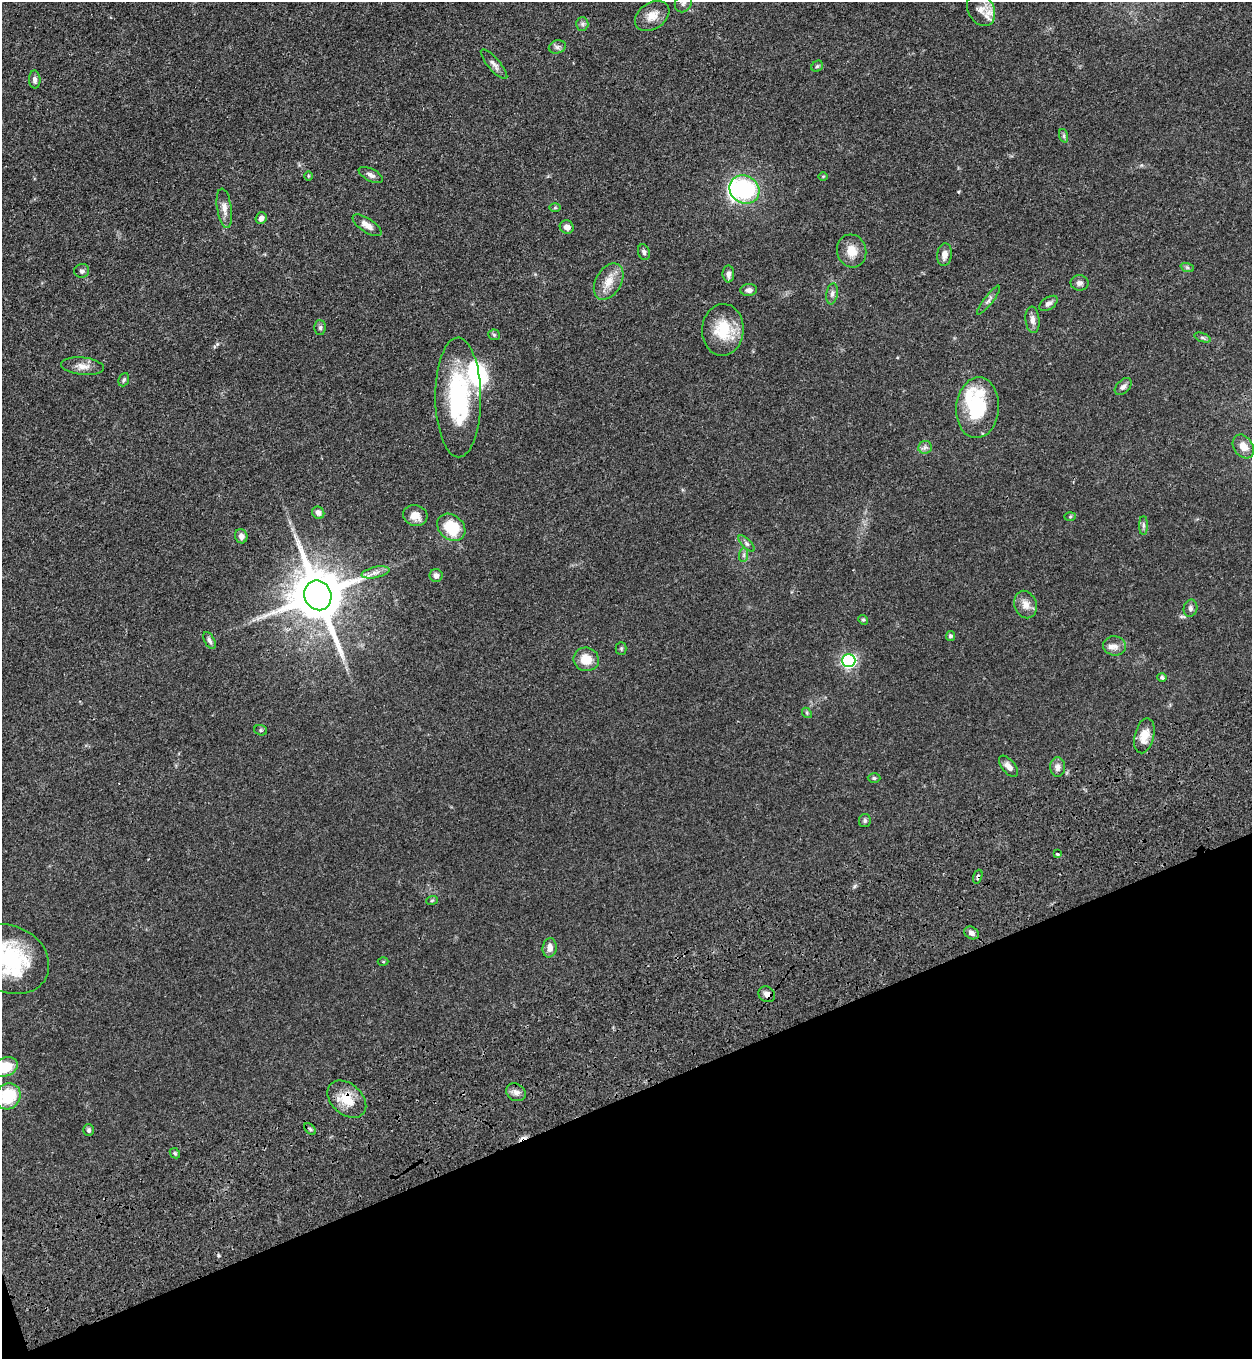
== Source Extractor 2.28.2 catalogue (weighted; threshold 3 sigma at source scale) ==
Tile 14 of 4 x 4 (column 2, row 4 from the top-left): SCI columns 1709-2958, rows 187-1543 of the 5704 x 5798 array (HDU 1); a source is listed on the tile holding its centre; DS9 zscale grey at full resolution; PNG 1254 x 1361 px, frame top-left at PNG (2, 2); each listed source drawn as its Kron ellipse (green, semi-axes under 4 px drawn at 4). Shown black and unused: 20% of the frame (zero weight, under 3 of 4 exposures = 11% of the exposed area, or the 3 px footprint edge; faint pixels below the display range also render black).
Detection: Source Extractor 2.28.2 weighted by HDU 2 'WHT'; one run over the whole footprint, this tile lists its part. Background 0.0514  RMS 0.0041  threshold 0.0187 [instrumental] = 3 sigma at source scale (4.5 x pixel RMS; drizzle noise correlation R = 1.50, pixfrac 1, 0.05/0.05 arcsec/px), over >= 5 px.
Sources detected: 92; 2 inside a brighter object's white glare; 2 cosmic-ray / hot-pixel residue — neither listed nor drawn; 3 inside a brighter listed object's ellipse — not listed separately; the other 85 listed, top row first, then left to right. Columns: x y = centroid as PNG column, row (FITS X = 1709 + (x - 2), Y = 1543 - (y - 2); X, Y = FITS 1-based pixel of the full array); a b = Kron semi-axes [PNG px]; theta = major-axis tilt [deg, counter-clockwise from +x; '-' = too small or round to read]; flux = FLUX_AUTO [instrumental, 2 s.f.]
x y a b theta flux
683 3 9 8 - 1.6
981 10 17 13 -62 4.8
652 16 19 13 34 4.8
582 24 6 6 - 0.93
557 47 9 6 15 1.2
494 64 19 6 -49 2
817 66 6 5 - 0.62
35 79 9 5 -88 1.3
1064 136 7 4 -72 0.65
371 175 13 6 -27 1.7
308 176 4 3 - 0.35
823 176 5 3 - 0.38
744 189 15 13 -33 38
224 208 20 7 -82 3
555 208 6 4 1 0.51
261 218 6 5 - 1.7
367 225 17 7 -33 2.9
567 227 7 6 - 2.4
852 251 17 14 -74 5.4
644 252 8 6 -73 1.2
944 255 11 7 84 2.4
1187 267 7 4 -19 0.71
82 271 7 7 - 1.1
728 274 8 6 -88 1.6
609 282 20 12 60 5.8
1079 283 9 7 -9 1.5
749 290 8 6 4 1.5
832 294 10 5 80 1.4
989 300 18 4 52 1.4
1048 303 10 6 35 1.6
1033 320 13 7 -84 2
320 328 7 5 -90 0.89
723 330 26 21 86 15
494 335 6 5 - 0.62
1202 337 8 4 -19 0.73
83 366 22 8 -6 3.4
124 380 7 5 67 0.67
1123 387 10 6 45 1.5
458 397 60 23 -90 44
978 408 30 21 86 23
1243 446 13 9 -57 3.5
925 447 7 6 - 1.2
318 513 6 6 - 1.7
415 516 12 10 -14 4.4
1070 517 6 4 2 0.47
1143 526 9 4 -90 0.96
451 527 15 12 -40 14
241 536 7 6 - 2
747 544 10 4 -45 1
744 555 7 4 89 0.91
376 572 14 5 12 2.1
436 576 6 6 - 1.8
318 595 15 13 -69 2600
1025 604 14 11 -69 3.3
1190 608 8 7 - 1.2
863 620 5 4 - 0.58
950 636 5 4 - 0.85
209 640 9 5 -62 1.1
1114 646 11 9 -10 2.7
621 648 6 5 - 0.62
586 659 13 12 - 6.2
849 660 6 6 - 77
1162 678 4 4 - 0.7
807 713 6 4 -50 0.51
261 730 6 5 - 0.64
1144 736 18 9 76 5.2
1008 766 13 6 -50 2.2
1058 767 10 7 -90 1.9
874 778 6 4 -1 0.7
865 821 7 6 - 0.82
1057 854 3 3 - 1.2
978 877 7 4 71 0.79
432 900 6 3 19 0.47
971 933 7 6 - 1.4
550 948 10 7 85 2.4
10 959 41 33 -28 39
383 962 5 3 - 0.35
767 994 9 7 -36 2.1
5 1067 13 9 20 9.9
516 1092 10 8 -30 2
8 1096 13 12 - 16
347 1099 22 15 -42 8.6
310 1129 7 4 -46 0.66
89 1130 6 5 - 0.87
175 1153 5 4 - 0.63
Overlapping masked pixels (flux is a lower limit): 4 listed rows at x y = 318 595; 978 877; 767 994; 347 1099
Isophote crosses this tile's border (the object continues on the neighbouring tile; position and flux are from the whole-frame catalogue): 5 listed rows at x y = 683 3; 981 10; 10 959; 5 1067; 8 1096